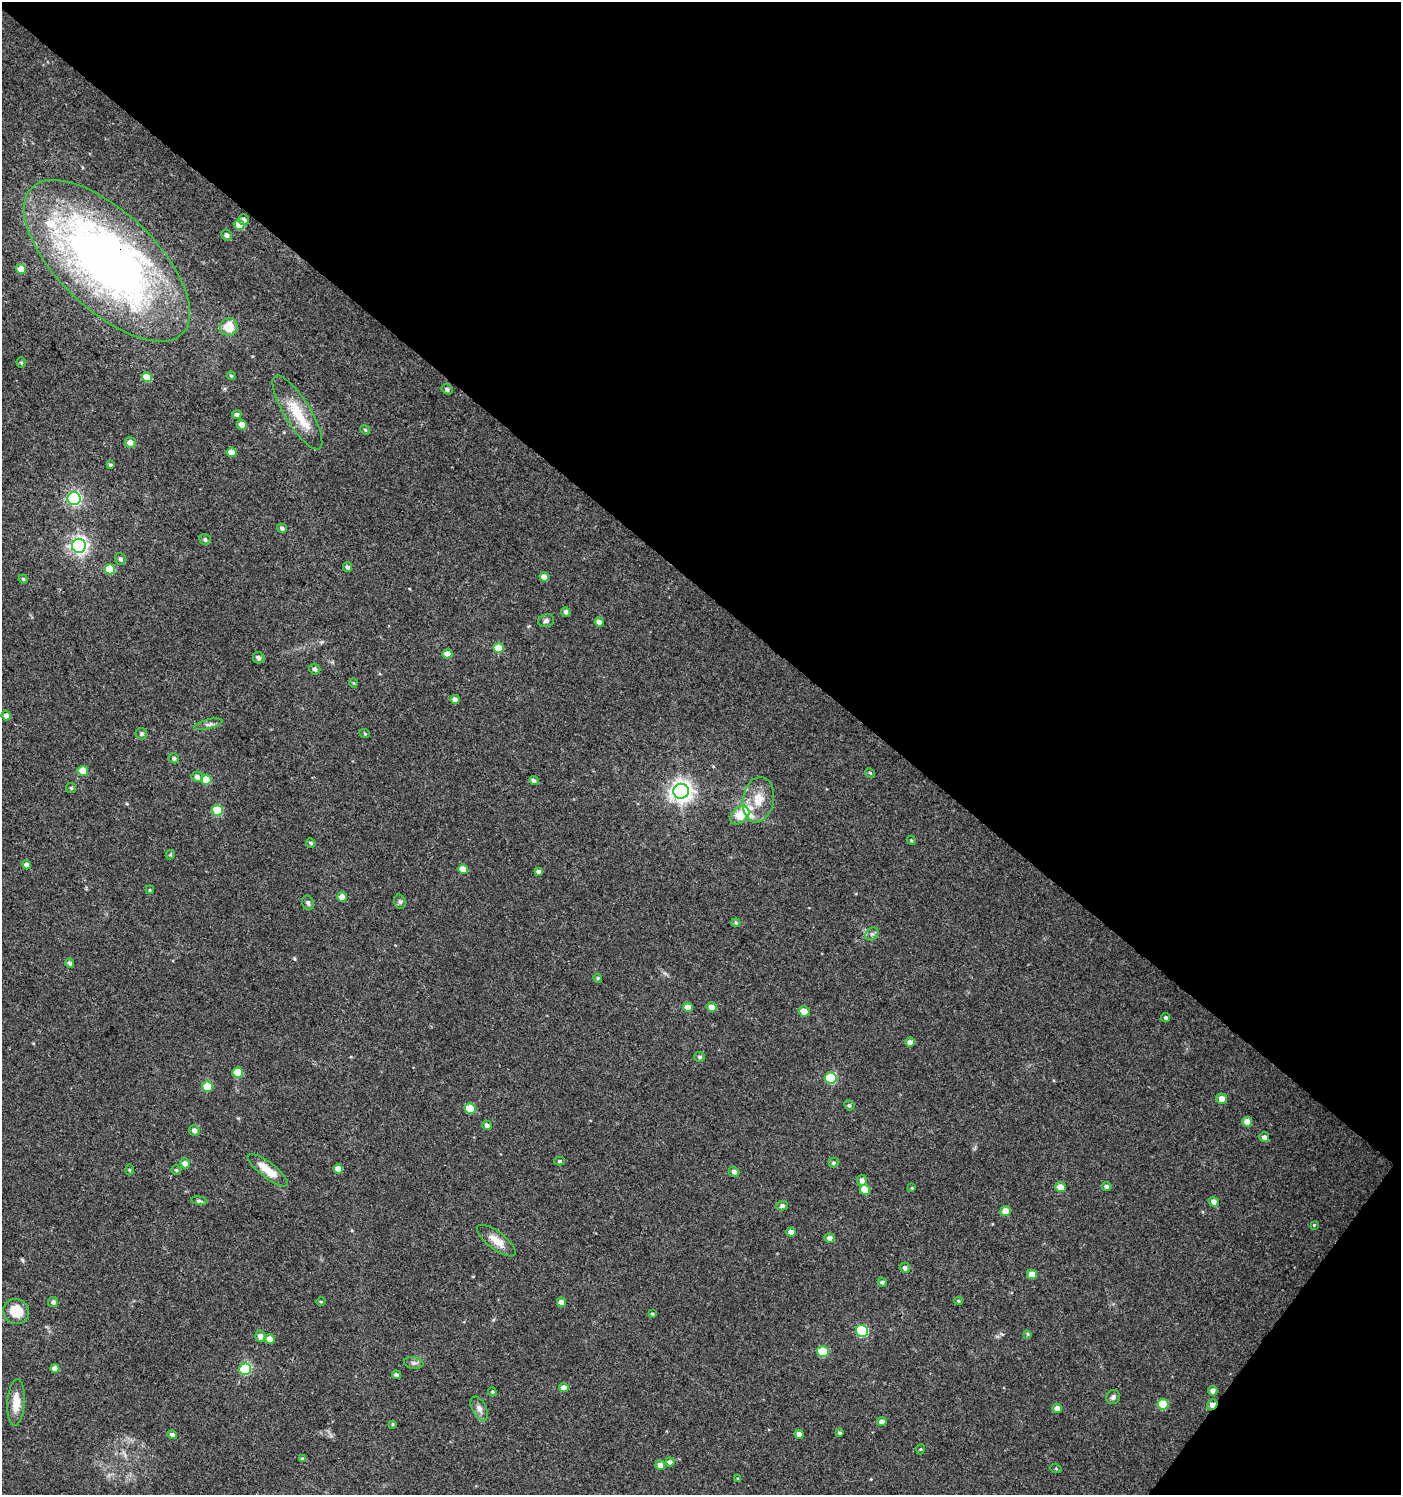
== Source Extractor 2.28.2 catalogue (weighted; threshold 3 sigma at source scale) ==
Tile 8 of 4 x 4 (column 4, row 2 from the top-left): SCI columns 4441-5839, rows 2990-4482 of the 6017 x 5984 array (HDU 1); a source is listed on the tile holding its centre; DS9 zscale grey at full resolution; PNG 1403 x 1497 px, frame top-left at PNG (2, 2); each listed source drawn as its Kron ellipse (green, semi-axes under 4 px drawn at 4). Shown black and unused: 41% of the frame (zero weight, under 3 of 4 exposures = <1% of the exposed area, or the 3 px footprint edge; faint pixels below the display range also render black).
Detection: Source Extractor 2.28.2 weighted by HDU 2 'WHT'; one run over the whole footprint, this tile lists its part. Background 0.0233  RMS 0.004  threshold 0.0179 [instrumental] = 3 sigma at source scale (4.5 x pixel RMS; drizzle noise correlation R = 1.50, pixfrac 1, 0.0396/0.0396 arcsec/px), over >= 5 px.
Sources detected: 143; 4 inside a brighter listed object's ellipse — not listed separately; the other 139 listed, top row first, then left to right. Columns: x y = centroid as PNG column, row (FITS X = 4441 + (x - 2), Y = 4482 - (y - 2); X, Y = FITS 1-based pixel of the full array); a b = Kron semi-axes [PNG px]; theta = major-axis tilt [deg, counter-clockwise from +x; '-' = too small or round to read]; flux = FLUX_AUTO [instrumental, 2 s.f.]
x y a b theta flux
244 220 5 5 - 1.5
239 225 5 5 - 9.8
227 235 6 5 - 1.2
107 261 105 49 -44 280
21 269 5 4 - 6.5
229 327 9 8 - 8.4
21 362 5 4 - 0.55
231 376 4 3 - 0.46
147 377 5 4 - 5.4
447 389 5 5 - 0.85
297 412 42 13 -58 13
237 414 4 4 - 1.4
242 425 5 5 - 3.4
365 430 5 4 - 0.51
130 442 5 5 - 2.3
232 452 5 4 - 4.2
110 465 4 4 - 0.75
74 499 6 6 - 79
282 528 5 4 - 0.8
205 540 6 5 - 0.91
79 546 7 7 - 150
120 559 6 5 - 1.1
348 567 5 4 - 0.96
110 569 5 5 - 11
544 577 4 4 - 3.3
23 579 5 4 - 0.57
566 612 5 4 - 1.3
546 621 8 6 15 1.2
599 622 4 4 - 2
498 648 5 5 - 7.8
447 654 5 4 - 3.5
259 658 6 5 - 1.2
315 669 6 5 - 1.1
354 683 4 3 - 0.34
455 699 4 4 - 1.7
6 715 5 4 - 1.7
209 724 14 4 14 1.6
141 734 6 5 - 0.88
365 734 5 3 - 0.4
174 758 5 5 - 0.98
83 771 5 5 - 7.7
870 773 5 4 - 0.5
197 777 6 5 - 1.8
206 780 5 5 - 8.6
534 781 5 4 - 1.3
71 788 5 5 - 0.65
681 791 8 7 - 290
758 800 23 15 80 8.4
217 810 5 5 - 19
740 815 11 7 41 9.3
911 840 5 3 - 0.41
311 843 5 4 - 0.68
170 855 5 4 - 0.45
26 865 5 4 - 1.6
463 869 5 4 - 3.7
539 871 4 4 - 1.1
150 890 4 3 - 0.32
342 897 5 4 - 3
400 902 7 5 -74 0.86
308 903 7 5 -72 1
736 923 4 4 - 0.55
872 934 7 5 44 0.95
70 963 5 4 - 1
598 978 4 4 - 0.46
688 1007 5 4 - 3.4
712 1007 5 5 - 3.4
804 1011 5 5 - 3.7
1166 1018 4 4 - 0.68
910 1042 5 4 - 2
700 1057 5 5 - 0.82
238 1073 5 5 - 11
831 1078 6 5 - 23
207 1087 5 5 - 12
1222 1099 5 5 - 3.7
849 1105 5 4 - 0.68
470 1108 5 5 - 12
1247 1122 5 5 - 4.3
487 1125 5 4 - 1.3
194 1130 5 5 - 1.8
1264 1137 5 4 - 1.6
560 1161 5 4 - 0.57
185 1163 5 5 - 2.3
833 1163 5 4 - 0.59
338 1169 4 4 - 3.8
129 1170 5 3 - 0.41
176 1170 4 4 - 0.58
268 1170 24 7 -38 7.7
734 1172 5 5 - 1.3
862 1181 5 5 - 1.7
1107 1186 4 4 - 1.1
1060 1187 5 5 - 4.3
912 1188 3 3 - 0.38
865 1190 5 5 - 6
199 1201 8 4 -8 0.75
1214 1202 5 4 - 1.8
782 1206 5 5 - 1.2
1005 1211 5 5 - 4
1314 1225 3 3 - 0.31
791 1232 4 4 - 2.7
830 1238 5 4 - 1.9
496 1241 23 8 -37 4.6
905 1268 5 5 - 1.4
1032 1274 5 4 - 5.5
882 1282 4 4 - 0.9
321 1301 5 3 - 0.38
959 1301 4 4 - 0.47
53 1302 5 5 - 1.2
561 1302 5 4 - 2.1
16 1312 13 12 - 9.1
652 1314 4 3 - 0.41
862 1331 6 6 - 32
1028 1334 4 3 - 0.5
260 1336 5 5 - 1.8
269 1339 5 4 - 3.2
823 1352 6 5 - 9.7
414 1363 10 6 -9 1.2
55 1368 4 4 - 2.7
245 1369 6 5 - 23
396 1375 4 4 - 0.9
564 1388 5 4 - 3
1213 1391 5 4 - 1.8
492 1392 4 3 - 0.44
1113 1397 7 6 - 1.3
16 1402 23 8 86 6.1
1163 1404 6 5 - 13
1212 1405 6 4 50 3.6
1057 1408 5 4 - 2.6
479 1409 13 7 -63 2.1
882 1422 5 4 - 1.8
393 1424 4 3 - 0.45
840 1433 4 3 - 0.53
799 1434 4 4 - 2.3
172 1435 5 4 - 1.2
921 1449 5 3 - 0.38
302 1458 4 3 - 0.44
670 1462 4 4 - 1.3
660 1465 5 4 - 2.4
1056 1469 6 3 -20 0.39
738 1479 4 4 - 0.4
Overlapping masked pixels (flux is a lower limit): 2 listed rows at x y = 107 261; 1212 1405
Isophote crosses this tile's border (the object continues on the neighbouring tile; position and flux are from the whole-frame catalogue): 1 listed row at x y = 107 261